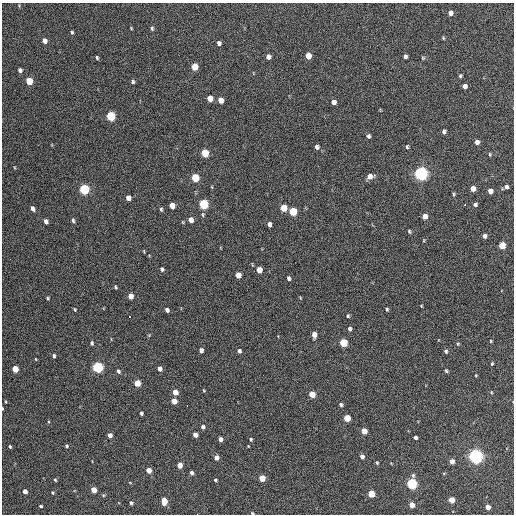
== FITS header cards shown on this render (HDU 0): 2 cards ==
NAXIS1  =                  512 / Axis length
NAXIS2  =                  512 / Axis length

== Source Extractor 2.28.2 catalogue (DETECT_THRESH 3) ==
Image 512 x 512 px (HDU 0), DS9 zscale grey, 1 PNG px = 1 image px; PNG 516 x 516 px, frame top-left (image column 1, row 512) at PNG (2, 3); no overlay
Background 394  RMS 19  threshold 57.6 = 3 sigma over >= 5 px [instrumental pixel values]
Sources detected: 133; all 133 listed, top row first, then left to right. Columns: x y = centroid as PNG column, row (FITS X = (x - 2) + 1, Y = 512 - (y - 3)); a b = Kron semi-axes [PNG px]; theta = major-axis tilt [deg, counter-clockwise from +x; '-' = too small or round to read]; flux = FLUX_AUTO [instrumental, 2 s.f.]
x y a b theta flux
450 13 5 4 - 5400
131 28 4 3 - 1100
152 28 5 4 - 2000
72 32 4 3 - 1700
443 38 4 4 - 1300
45 41 5 4 - 6900
219 43 5 4 - 4000
308 56 5 4 - 15000
405 56 4 3 - 3000
268 57 5 4 - 5200
97 58 4 3 - 1700
423 58 5 4 - 1400
195 67 5 5 - 23000
20 70 4 4 - 4000
460 76 4 3 - 1800
29 81 5 4 - 29000
133 82 4 4 - 2100
465 86 5 4 - 6200
210 98 5 4 - 14000
221 100 5 4 - 10000
334 102 5 4 - 5500
111 116 5 5 - 69000
444 131 4 3 - 3000
368 136 5 4 - 2800
477 142 5 4 - 5400
317 147 5 5 - 3700
407 147 5 3 - 1500
205 153 5 5 - 38000
490 154 5 4 - 1500
421 173 6 5 - 390000
370 176 7 6 - 8500
195 178 5 5 - 40000
212 187 5 3 - 980
506 187 5 4 - 3200
84 189 5 5 - 120000
473 189 5 4 - 9000
490 191 5 4 - 6900
454 194 5 4 - 1600
128 198 5 4 - 8500
204 204 6 5 - 92000
475 204 4 4 - 2600
464 205 3 2 - 3000
172 206 5 4 - 12000
32 208 5 4 - 4200
284 208 5 5 - 25000
161 209 5 4 - 2000
293 211 5 5 - 45000
425 216 5 4 - 8700
73 220 5 4 - 2500
191 220 5 4 - 8600
46 221 5 4 - 4900
269 224 5 4 - 4500
409 231 5 3 - 1600
484 236 5 4 - 3600
502 245 5 5 - 26000
162 269 5 4 - 2800
259 270 5 4 - 12000
238 275 5 4 - 13000
289 278 5 4 - 2600
115 287 4 3 - 1800
130 296 5 4 - 11000
48 298 3 3 - 1400
421 306 4 2 - 1000
75 309 4 3 - 1300
387 309 3 3 - 1800
167 310 4 4 - 4200
348 316 4 3 - 1600
129 317 3 2 - 5600
349 329 4 4 - 2800
314 335 5 4 - 8600
491 341 3 3 - 1100
92 343 5 4 - 2200
343 343 5 5 - 46000
458 344 4 4 - 1300
201 350 4 4 - 4800
239 351 5 4 - 2900
446 351 5 5 - 2300
54 356 4 4 - 2700
36 359 4 3 - 890
492 364 3 2 - 1500
98 367 5 5 - 160000
15 369 5 4 - 21000
160 369 5 4 - 6100
118 371 5 4 - 2800
446 371 4 3 - 2000
476 375 3 3 - 940
137 383 5 4 - 21000
204 390 5 3 - 1100
175 392 5 4 - 12000
491 392 4 3 - 1100
312 394 5 4 - 19000
174 401 5 4 - 13000
6 402 4 2 - 970
341 404 5 4 - 2600
187 405 3 2 - 15000
2 408 4 2 - 1100
141 413 4 3 - 2300
347 418 5 5 - 27000
203 427 5 4 - 3400
364 431 5 4 - 13000
110 435 4 4 - 6600
195 435 4 4 - 7400
415 437 4 3 - 3300
220 439 4 4 - 4900
251 439 4 3 - 1600
66 446 4 4 - 1800
248 446 4 2 - 750
10 447 3 3 - 1800
362 456 5 4 - 4600
476 456 5 5 - 490000
216 457 5 4 - 7100
452 461 4 4 - 8700
377 463 5 3 - 1500
180 465 4 4 - 12000
149 470 5 4 - 12000
191 473 4 4 - 3500
444 473 4 2 - 930
413 475 6 4 -76 2000
262 478 5 4 - 20000
55 480 4 3 - 1500
215 480 3 3 - 1800
412 484 5 5 - 160000
94 490 4 4 - 15000
25 491 4 4 - 7000
53 493 4 3 - 1500
371 494 5 4 - 30000
452 500 5 4 - 17000
164 501 7 5 -89 16000
131 503 5 4 - 2500
412 505 4 4 - 10000
41 506 3 3 - 1900
488 507 4 4 - 9600
252 513 4 3 - 1600
At the frame edge (FLAGS 8, measured only in part): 2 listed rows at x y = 2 408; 252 513